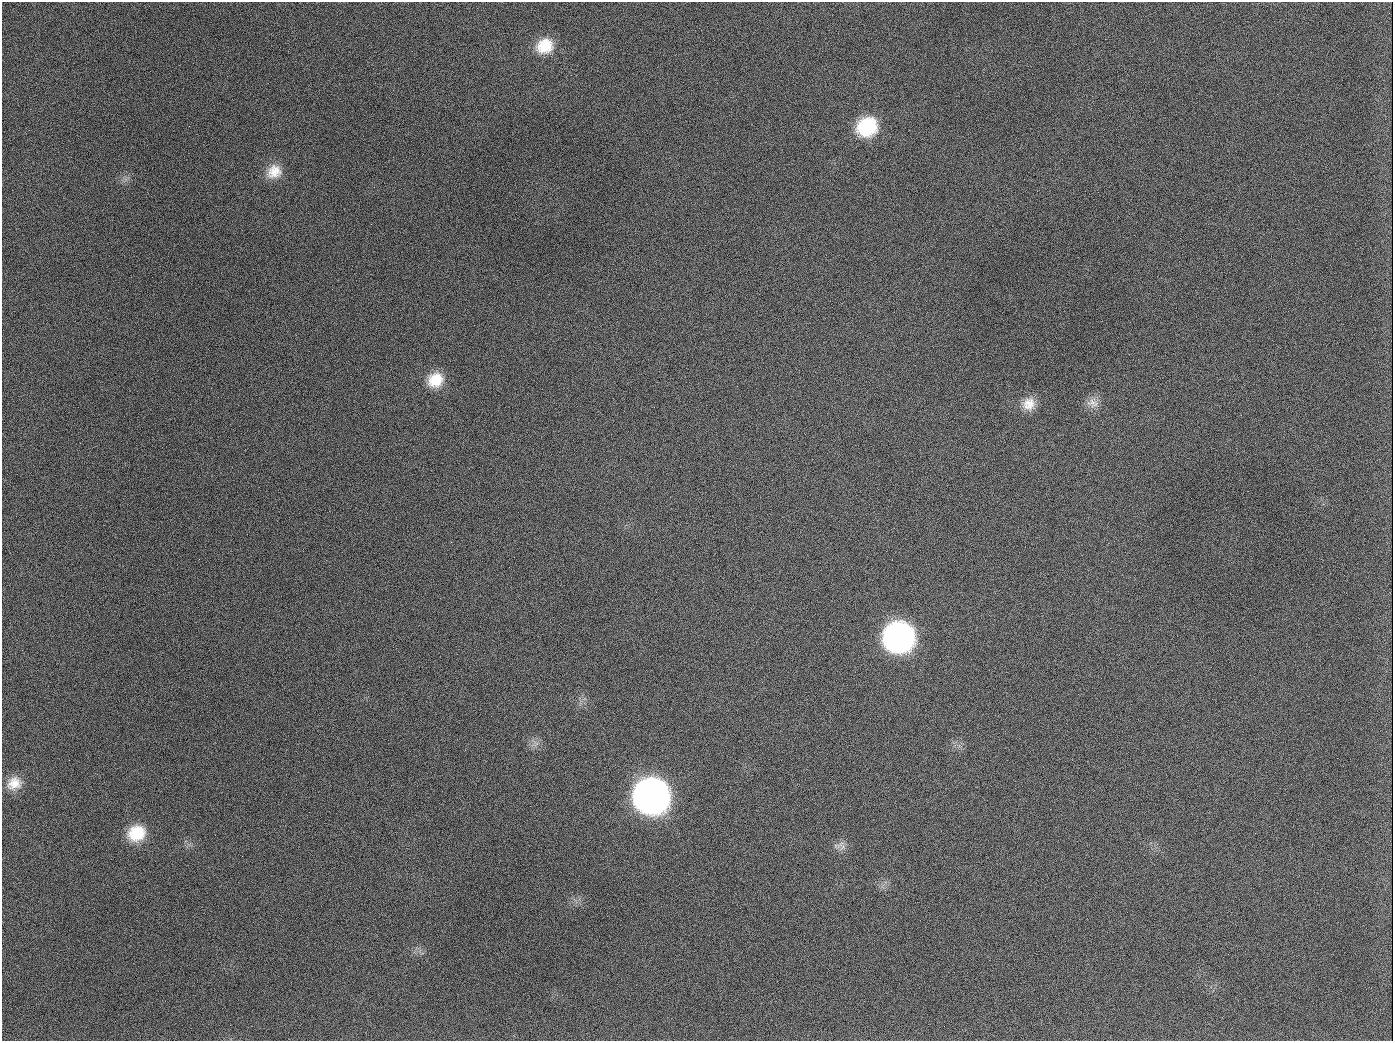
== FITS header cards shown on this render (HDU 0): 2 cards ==
NAXIS1  =                 1391
NAXIS2  =                 1039

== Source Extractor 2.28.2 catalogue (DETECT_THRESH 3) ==
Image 1391 x 1039 px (HDU 0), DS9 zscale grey, 1 PNG px = 1 image px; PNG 1395 x 1043 px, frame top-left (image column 1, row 1039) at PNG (2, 2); no overlay
Background 1570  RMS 71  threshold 213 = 3 sigma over >= 5 px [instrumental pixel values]
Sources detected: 14; all 14 listed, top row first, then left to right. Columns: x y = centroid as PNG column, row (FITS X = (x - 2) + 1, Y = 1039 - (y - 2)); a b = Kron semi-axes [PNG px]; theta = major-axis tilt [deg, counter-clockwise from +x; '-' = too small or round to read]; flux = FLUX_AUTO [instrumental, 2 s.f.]
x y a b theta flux
545 46 21 18 24 1.4e+05
189 126 2 2 - 6.1e+03
867 127 21 18 34 3.1e+05
274 172 20 17 30 9.0e+04
435 380 19 17 37 1.2e+05
1093 403 18 11 -12 4.7e+04
1029 404 17 16 - 7.5e+04
654 407 2 2 - 3.6e+03
899 637 20 19 - 2.2e+06
14 783 19 16 24 8.1e+04
651 796 21 20 - 5.0e+06
136 833 20 18 25 1.7e+05
841 843 16 5 41 2.3e+04
944 1026 3 2 - 3.7e+03